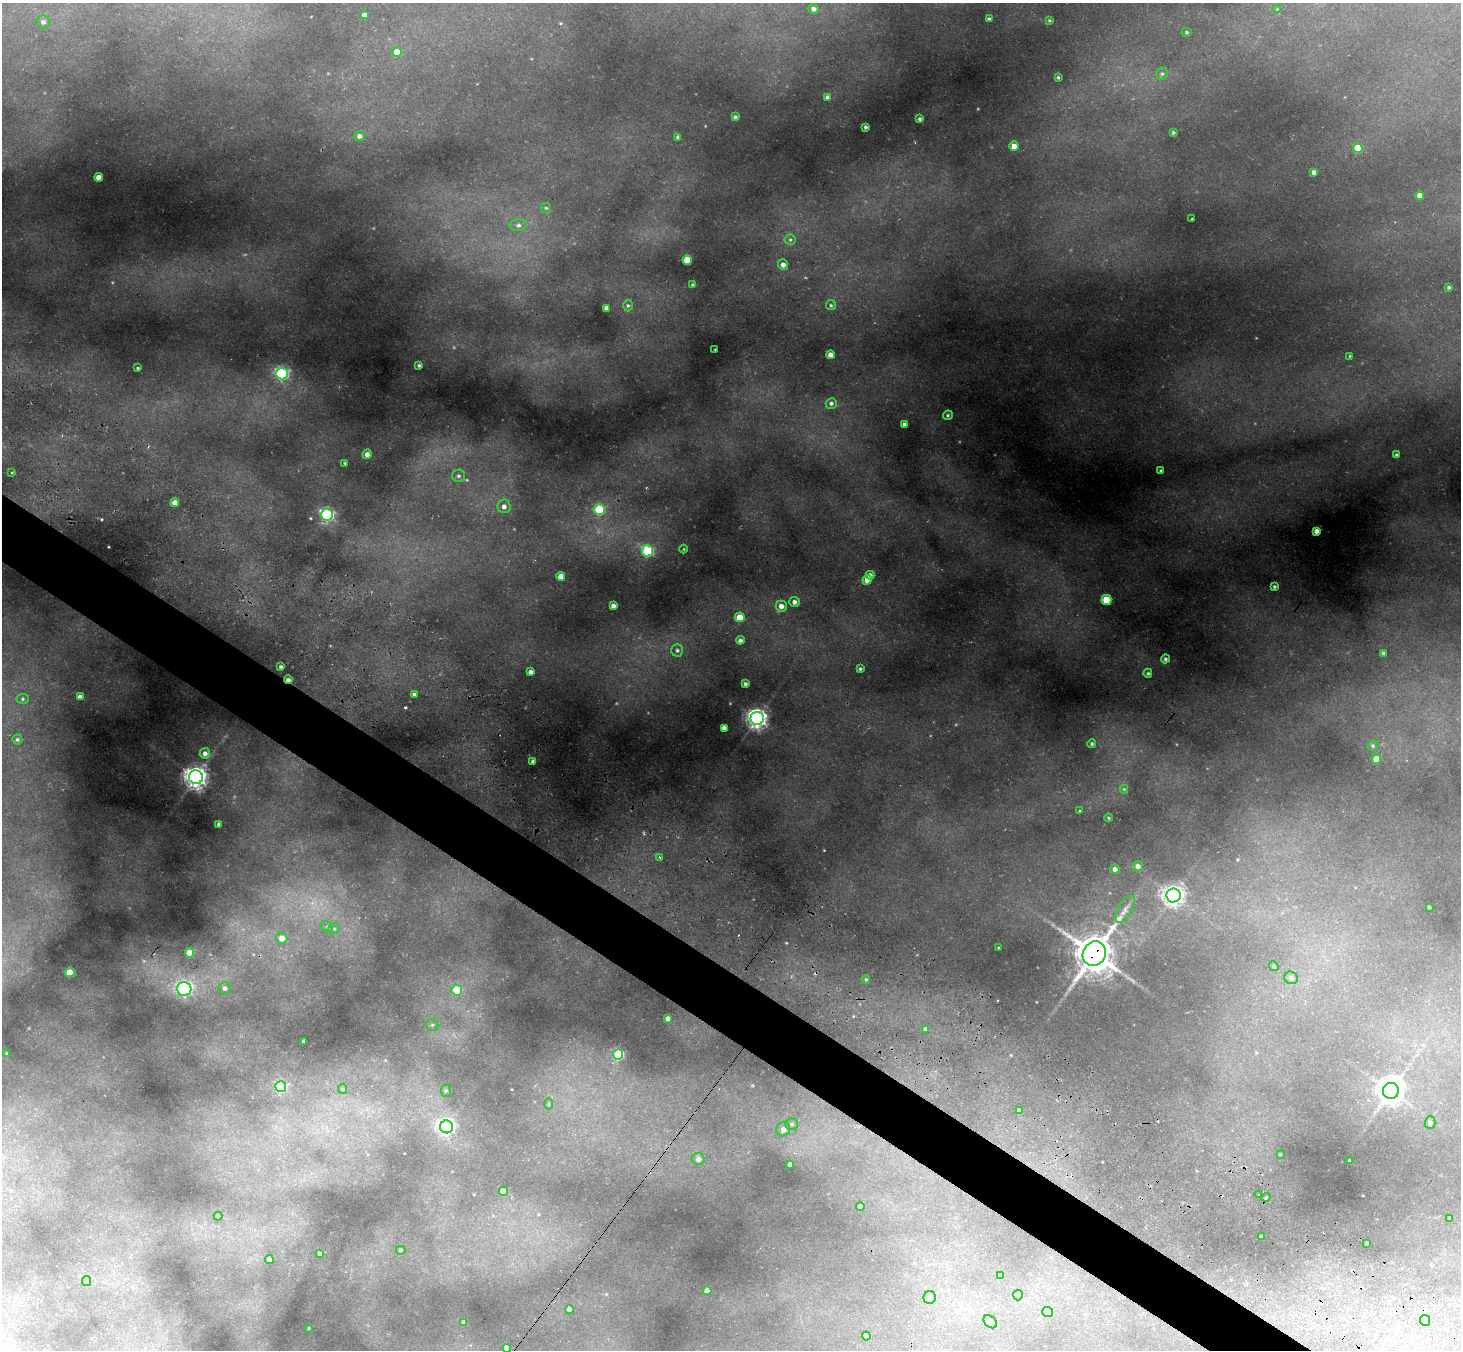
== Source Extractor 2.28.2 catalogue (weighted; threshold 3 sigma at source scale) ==
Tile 6 of 4 x 4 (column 2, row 2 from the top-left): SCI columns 1526-2984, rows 3047-4394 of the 5988 x 6014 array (HDU 1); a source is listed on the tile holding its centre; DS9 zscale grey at full resolution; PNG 1463 x 1352 px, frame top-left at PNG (2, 3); each listed source drawn as its Kron ellipse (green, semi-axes under 4 px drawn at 4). Shown black and unused: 4% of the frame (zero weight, under 3 of 4 exposures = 7% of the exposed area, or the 3 px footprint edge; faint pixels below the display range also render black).
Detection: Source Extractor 2.28.2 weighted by HDU 2 'WHT'; one run over the whole footprint, this tile lists its part. Background 0.484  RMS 0.02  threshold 0.0916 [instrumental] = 3 sigma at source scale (4.5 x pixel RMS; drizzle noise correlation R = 1.50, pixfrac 1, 0.05/0.05 arcsec/px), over >= 5 px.
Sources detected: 156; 1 too faint to see at this stretch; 2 cosmic-ray / hot-pixel residue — neither listed nor drawn; the other 153 listed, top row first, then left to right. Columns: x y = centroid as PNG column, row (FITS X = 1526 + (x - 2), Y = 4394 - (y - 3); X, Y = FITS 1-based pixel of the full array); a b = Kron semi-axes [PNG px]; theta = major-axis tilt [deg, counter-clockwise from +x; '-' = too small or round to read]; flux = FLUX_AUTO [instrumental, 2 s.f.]
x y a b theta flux
814 9 5 4 - 8
1277 9 4 4 - 1.7
364 15 4 4 - 11
989 19 3 3 - 4.4
1049 20 3 2 - 1.9
43 22 6 6 - 7.5
1187 32 5 4 - 2.9
397 52 5 4 - 46
1162 74 6 5 - 4.5
1058 77 3 3 - 2.6
828 98 4 4 - 11
735 117 4 4 - 4.2
920 119 3 3 - 4
866 127 3 3 - 4.3
1173 132 3 3 - 3.2
359 136 5 5 - 8.2
678 137 3 3 - 4.3
1014 146 4 4 - 19
1358 148 5 4 - 50
1314 172 4 4 - 9.4
99 177 4 4 - 20
1420 196 4 4 - 19
546 208 6 4 -44 3.1
1192 219 2 2 - 1.5
518 225 9 6 1 6.5
790 240 5 5 - 3.7
687 260 4 4 - 58
783 265 5 5 - 10
692 285 4 3 - 2.9
1449 287 4 4 - 3.7
628 305 6 5 - 3.4
831 305 5 5 - 3
606 308 4 4 - 8.7
715 349 3 2 - 1.3
830 355 4 4 - 15
1350 356 4 4 - 2
419 365 3 3 - 3.7
138 368 3 3 - 2.4
282 374 6 6 - 370
831 403 5 5 - 5.6
948 415 5 4 - 3.2
904 424 4 4 - 9
367 454 5 4 - 10
1396 455 4 3 - 3.5
345 463 3 3 - 2
1161 470 3 2 - 2.1
12 472 3 2 - 2.1
458 476 6 6 - 4.9
175 503 4 4 - 15
504 506 7 6 - 9.7
599 509 5 5 - 120
327 515 6 6 - 370
1316 531 4 4 - 12
684 549 4 3 - 1.5
647 551 6 5 - 150
870 575 4 4 - 8.9
561 576 4 4 - 25
867 580 5 4 - 21
1274 587 3 3 - 3.3
1106 600 5 5 - 78
794 602 5 5 - 8.2
613 606 4 4 - 8.2
781 606 5 5 - 14
740 617 5 5 - 46
740 640 4 4 - 6.3
677 650 6 6 - 4.9
1383 653 3 3 - 4
1165 659 4 4 - 4.4
281 667 3 3 - 3.7
860 669 3 3 - 3.2
530 672 4 4 - 8.3
1148 673 4 4 - 3.3
288 680 4 3 - 8.8
745 684 3 3 - 4.4
414 694 3 3 - 5.2
80 697 4 4 - 11
23 699 6 5 - 3.7
757 718 6 6 - 1000
724 728 4 4 - 11
17 740 5 5 - 4.2
1092 744 4 4 - 2.9
1373 746 5 5 - 3
205 753 5 5 - 9.1
1376 759 4 4 - 28
533 762 4 3 - 6
196 777 7 7 - 1400
1124 789 4 4 - 1.9
1080 811 3 3 - 1.7
1108 818 4 3 - 2.2
219 824 4 3 - 4.6
660 857 3 3 - 5.2
1138 866 5 5 - 10
1115 869 5 5 - 8.5
1173 895 7 7 - 1200
1429 907 3 3 - 3.2
1125 909 15 7 60 14
327 927 6 5 - 4.2
334 929 6 5 - 3.6
282 938 5 5 - 20
999 948 3 2 - 1.8
190 953 5 4 - 38
1094 953 13 11 56 5000
1274 966 5 4 - 2.9
70 973 4 4 - 62
1291 978 7 6 - 6.4
866 979 4 3 - 2.4
225 988 6 6 - 5.9
184 989 7 7 - 330
457 990 5 5 - 90
668 1019 4 4 - 11
432 1025 6 5 - 4.5
926 1029 4 4 - 8.2
304 1041 4 3 - 5.2
7 1053 3 2 - 1.7
618 1054 5 5 - 150
281 1087 5 5 - 170
343 1089 5 4 - 2.6
446 1091 6 5 - 3
1391 1091 8 8 - 1900
549 1104 5 3 - 2.2
1019 1111 4 4 - 7.1
1430 1123 6 5 - 4.7
792 1124 6 5 - 4.9
446 1127 6 6 - 500
783 1129 7 7 - 12
1280 1154 3 3 - 1.6
698 1159 6 6 - 9.4
1350 1161 3 3 - 3.7
790 1164 4 4 - 10
503 1191 4 4 - 25
1259 1195 3 2 - 3.3
1266 1197 4 3 - 2.2
860 1206 4 4 - 9.6
218 1216 4 4 - 2.2
1450 1218 3 3 - 1.7
1261 1237 4 3 - 4.8
1367 1243 3 3 - 2.7
401 1250 5 4 - 2.8
320 1254 3 3 - 3.7
269 1260 4 4 - 12
1000 1276 4 4 - 4
86 1281 5 4 - 2.3
707 1291 4 4 - 18
1018 1295 5 5 - 2.9
930 1298 6 6 - 12
569 1309 4 4 - 7.9
1048 1312 5 5 - 9.5
1425 1320 5 5 - 12
464 1322 3 3 - 4.4
990 1322 8 5 -42 16
309 1328 2 2 - 1.1
866 1336 4 4 - 8.2
507 1348 4 4 - 18
Overlapping masked pixels (flux is a lower limit): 2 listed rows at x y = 288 680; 1094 953
Isophote crosses this tile's border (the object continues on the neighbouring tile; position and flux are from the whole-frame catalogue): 1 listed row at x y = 507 1348